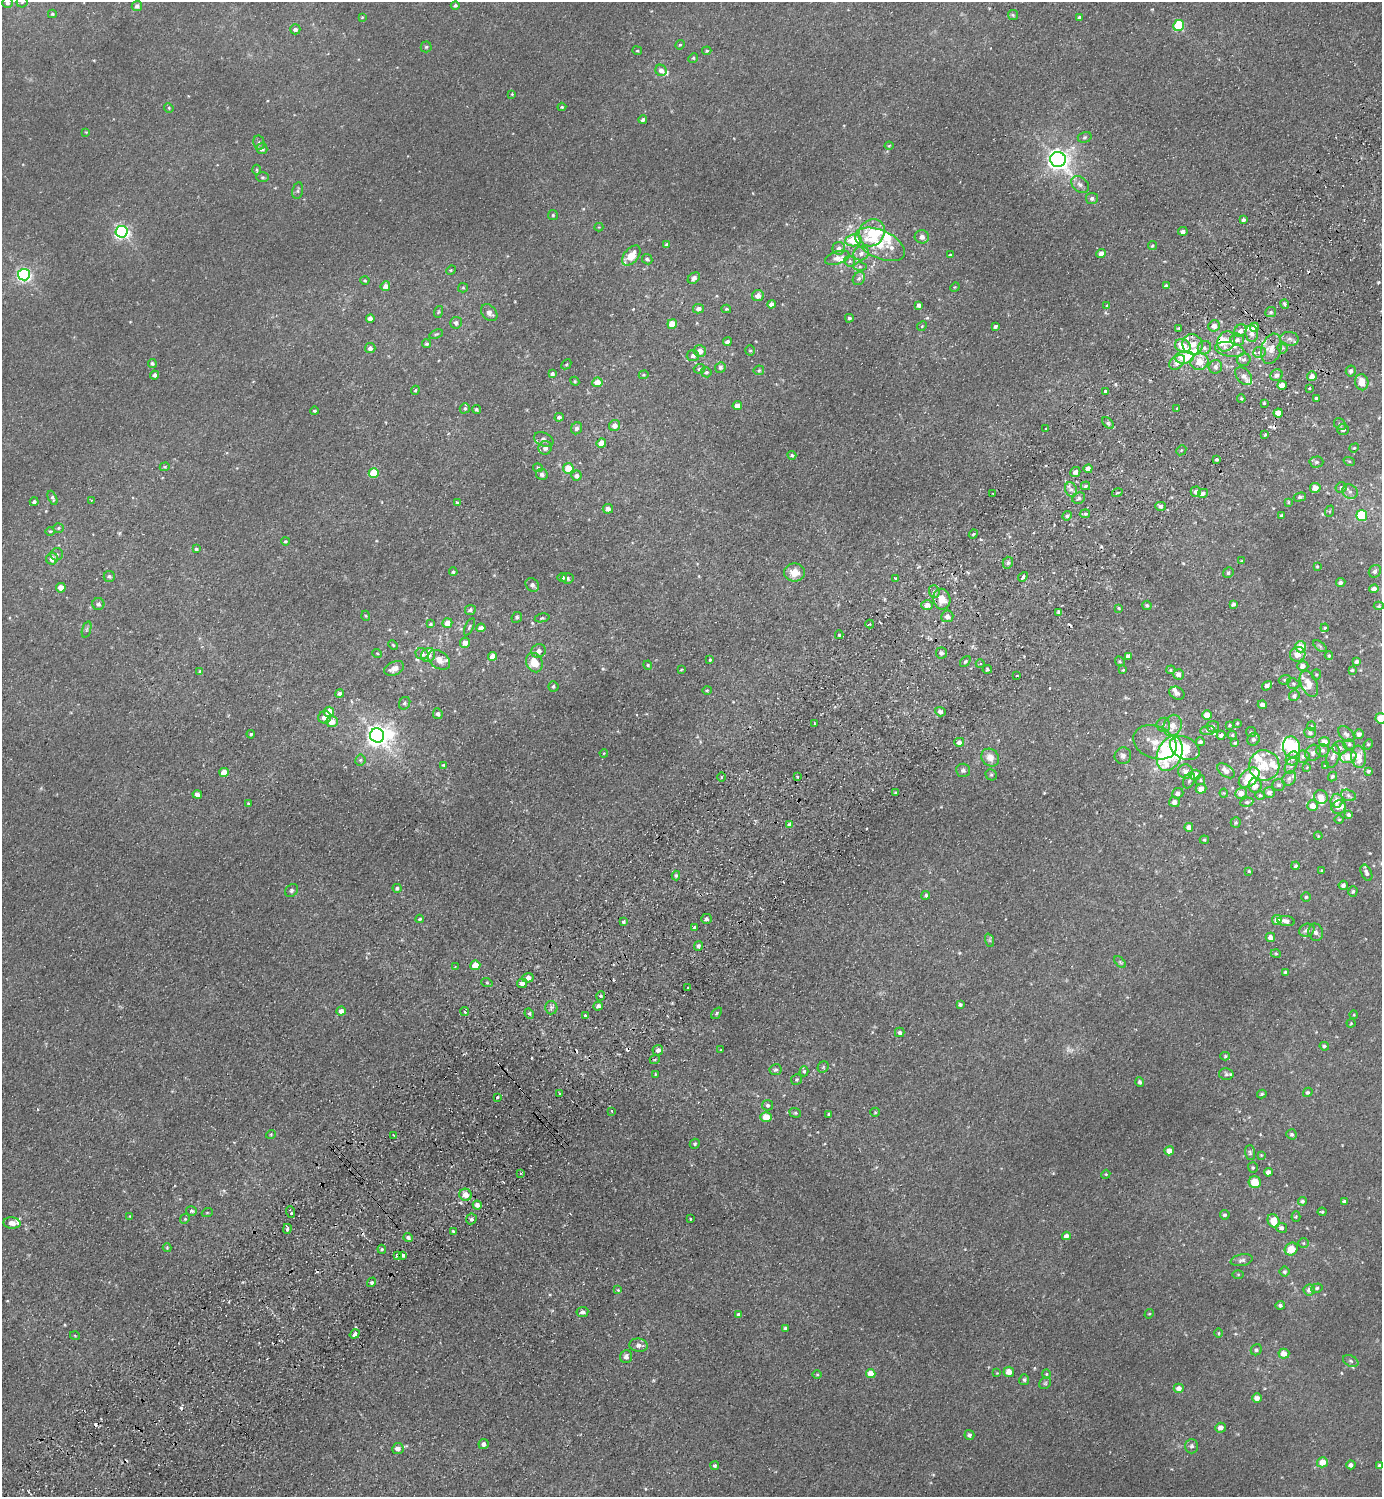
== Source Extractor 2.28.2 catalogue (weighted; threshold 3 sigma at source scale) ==
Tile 7 of 4 x 4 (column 3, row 2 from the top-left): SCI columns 2963-4342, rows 3037-4531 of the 6066 x 6072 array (HDU 1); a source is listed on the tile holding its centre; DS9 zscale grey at full resolution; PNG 1384 x 1499 px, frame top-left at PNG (2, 2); each listed source drawn as its Kron ellipse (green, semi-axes under 4 px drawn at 4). Shown black and unused: <1% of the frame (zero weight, under 2 of 3 exposures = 3% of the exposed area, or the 3 px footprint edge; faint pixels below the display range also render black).
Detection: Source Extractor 2.28.2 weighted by HDU 2 'WHT'; one run over the whole footprint, this tile lists its part. Background 0.0275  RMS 0.011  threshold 0.0484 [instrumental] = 3 sigma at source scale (4.5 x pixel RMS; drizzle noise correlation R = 1.50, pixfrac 1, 0.05/0.05 arcsec/px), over >= 5 px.
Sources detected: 573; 2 too faint to see at this stretch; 5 inside a brighter object's white glare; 18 cosmic-ray / hot-pixel residue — neither listed nor drawn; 39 inside a brighter listed object's ellipse — not listed separately; of the other 509, all 500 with FLUX_AUTO >= 0.804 (the completeness limit of this list) listed and drawn (9 fainter detections not listed), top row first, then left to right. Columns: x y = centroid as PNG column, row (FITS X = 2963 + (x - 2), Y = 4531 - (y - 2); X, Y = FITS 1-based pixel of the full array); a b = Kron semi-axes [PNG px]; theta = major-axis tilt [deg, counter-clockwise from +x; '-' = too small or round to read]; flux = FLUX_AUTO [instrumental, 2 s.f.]
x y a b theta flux
22 2 5 5 - 1.8
7 3 5 5 - 2.8
455 5 4 4 - 2
137 6 5 5 - 4.2
52 14 4 4 - 1.4
1013 15 5 5 - 1.7
362 17 4 3 - 0.99
1079 17 4 3 - 2
1179 25 6 5 - 68
295 29 5 5 - 3.9
680 45 5 4 - 1.2
426 47 5 5 - 1.6
637 51 5 3 - 1.1
707 51 5 3 - 1.2
693 58 5 4 - 1.3
661 70 6 5 - 5.9
512 94 3 3 - 0.87
562 107 4 4 - 1.5
169 108 5 4 - 1.1
643 120 4 4 - 2.8
86 132 3 3 - 0.81
1085 137 7 5 16 2
259 143 7 5 -77 2.6
889 146 4 4 - 1
262 149 5 5 - 5.7
1058 159 8 7 - 750
256 170 5 3 - 1.1
262 177 6 5 - 1.5
1080 184 10 7 -40 4.7
298 191 8 5 78 2.4
1092 198 6 5 - 2.9
553 215 5 5 - 1.4
1243 220 4 3 - 2.9
599 227 4 4 - 0.85
1183 231 4 4 - 3.1
122 232 6 6 - 270
872 233 14 12 54 38
922 237 7 6 - 4.7
854 240 8 6 8 29
667 244 4 4 - 1.6
880 244 26 14 -24 27
1152 246 4 4 - 1.6
839 248 6 6 - 3.9
861 253 8 6 22 5.4
1101 254 5 4 - 7.4
631 255 12 7 50 15
950 255 4 3 - 1.5
837 258 13 6 17 7.6
647 259 5 5 - 2
850 261 6 5 - 1.9
860 266 6 4 0 2
451 270 5 4 - 1.2
24 275 6 6 - 230
694 278 7 5 41 4.7
859 278 7 5 56 2.8
365 280 4 4 - 1.2
385 286 5 4 - 5.7
1166 286 4 3 - 2.5
955 287 5 4 - 1
463 288 5 5 - 1.3
758 296 6 5 - 7.3
771 304 4 4 - 4.4
1285 304 5 4 - 2
919 305 4 4 - 3.6
1107 305 4 3 - 0.98
698 309 5 4 - 4.9
726 309 5 4 - 1.5
438 312 6 3 71 1.2
1271 312 5 5 - 2.3
489 313 9 7 -47 5
370 318 4 4 - 5.9
849 318 4 4 - 1.5
456 323 6 6 - 3
672 324 5 4 - 17
922 326 5 4 - 1.4
995 326 4 4 - 1.9
1214 326 6 5 - 7.7
1254 327 4 4 - 13
1179 328 4 4 - 1.2
1240 331 6 5 - 5.7
436 334 7 3 22 1.4
1252 334 8 6 -82 5.2
1289 339 9 7 -3 4.1
1237 340 7 6 - 4.4
1226 341 10 8 64 15
727 342 4 4 - 4.1
426 344 4 4 - 1.7
1192 344 10 10 - 15
1183 346 8 6 -25 15
370 348 5 5 - 4.1
1204 348 7 6 - 4.2
1283 348 5 5 - 1.7
1271 349 15 10 73 11
750 350 5 4 - 1.5
1230 350 15 7 -11 6.9
700 351 6 6 - 6.9
1259 352 6 5 - 3.5
693 356 6 5 - 4.1
1184 357 9 6 7 29
1244 360 7 6 - 3
1177 362 9 6 39 7.6
1199 362 9 8 - 15
152 363 4 4 - 1.9
566 364 6 3 44 1.1
720 367 5 5 - 2.9
1215 367 7 6 - 4.4
699 369 5 5 - 1.7
759 370 5 5 - 1.5
1351 371 5 5 - 3.3
706 372 5 5 - 1.9
552 374 4 3 - 2.7
154 375 4 4 - 3.7
644 375 5 4 - 1.2
1276 375 6 5 - 4.6
1244 376 10 6 -51 5.9
1312 376 5 4 - 5.3
575 381 4 4 - 1.2
597 382 5 5 - 13
1362 382 8 6 -79 15
1282 385 5 4 - 11
1310 388 4 2 - 0.96
415 390 4 4 - 1.1
1106 391 4 3 - 5.7
1316 398 3 3 - 1.4
1241 399 4 3 - 1.4
1264 403 4 3 - 1.3
737 406 5 4 - 7.8
465 408 5 5 - 1.9
1177 408 4 2 - 0.87
476 409 4 4 - 1.7
315 411 4 3 - 1.4
1278 413 4 4 - 14
559 417 4 4 - 3.1
1108 423 7 4 -45 2.1
1340 424 6 5 - 1.9
615 425 6 5 - 7.1
577 428 6 5 - 3.5
1046 428 3 3 - 1.2
1343 430 6 5 - 3.4
1265 435 3 3 - 1.3
544 440 10 6 -25 3.8
601 443 5 4 - 12
545 448 7 6 - 4.4
1354 448 5 4 - 1.1
1181 450 5 4 - 1.2
792 455 4 4 - 1.6
1216 459 4 4 - 1.8
1349 461 6 3 -18 1.1
1316 462 7 5 2 2.6
165 467 5 4 - 1.3
538 468 5 4 - 1.3
568 468 5 5 - 19
1088 469 4 4 - 7.8
1075 472 5 5 - 4
374 473 5 5 - 38
542 474 6 5 - 2.9
576 476 5 5 - 4.5
1085 486 5 3 - 1.9
1341 487 5 5 - 2.6
1315 488 5 5 - 10
1071 489 7 6 - 4.3
1196 492 5 5 - 4.5
1350 492 8 6 -34 3.5
993 493 3 2 - 1.1
1117 493 5 3 - 1.3
1203 493 5 4 - 4.4
1300 497 6 4 14 1.7
52 498 7 4 -65 2.2
1079 498 6 5 - 2.3
91 501 3 3 - 1.2
34 502 4 4 - 2
1288 502 4 3 - 1.3
457 503 4 3 - 3
1160 506 5 4 - 3.2
608 509 5 5 - 4.2
1330 511 6 3 71 1.2
1085 514 5 4 - 2
1362 515 5 5 - 41
1067 516 5 4 - 2.6
1282 516 3 3 - 2.4
58 528 5 4 - 1.5
50 531 5 3 - 1
973 534 4 4 - 1.5
286 541 4 3 - 1.4
196 549 4 3 - 1.8
57 554 6 6 - 2
52 559 6 5 - 8.9
1242 561 4 3 - 1.1
1008 563 6 5 - 2.9
1317 567 4 3 - 1.1
1375 571 7 5 50 3.2
453 572 4 4 - 1.7
794 572 10 9 - 13
1228 573 5 5 - 1.9
109 576 5 5 - 2.4
562 577 5 4 - 2.7
1023 577 5 3 - 7.4
567 578 6 5 - 2.1
895 579 3 3 - 13
1341 582 5 4 - 3
532 585 7 6 - 3.5
61 588 5 4 - 11
1374 589 4 4 - 6.5
934 591 6 5 - 2.8
942 599 10 8 -81 15
98 604 6 6 - 2.7
1233 604 4 3 - 2.8
927 605 6 5 - 8.3
1147 605 4 4 - 2
1379 606 5 4 - 1.3
1119 608 4 3 - 1.1
470 610 5 5 - 2.3
1059 612 4 4 - 2.7
366 616 5 3 - 1
947 616 6 6 - 5.7
517 617 6 5 - 2.2
542 618 7 3 12 1.4
447 623 5 4 - 8.9
431 624 4 3 - 1.2
870 624 4 4 - 1.5
469 627 9 3 65 1.5
481 628 4 4 - 5.2
1325 628 4 3 - 1.2
87 629 8 3 71 1.7
839 635 4 3 - 1.7
465 643 5 5 - 6.4
393 645 5 3 - 1.1
1320 646 8 4 -37 1.9
1301 647 5 5 - 14
539 651 7 6 - 6.2
377 653 5 3 - 0.91
942 653 5 5 - 2.5
422 654 6 5 - 4.8
1298 654 8 7 - 8.9
428 655 7 6 - 6.5
493 656 4 4 - 10
1128 656 4 4 - 4.3
1329 656 4 3 - 1.2
439 660 12 8 -37 8.5
710 660 4 3 - 1.1
965 661 6 4 49 1.6
1120 661 5 4 - 1.3
1357 662 4 4 - 2.6
534 663 10 8 -63 19
980 664 4 3 - 0.89
648 665 4 4 - 1.2
1303 666 5 5 - 5.7
394 668 10 6 25 7.9
987 669 5 4 - 1.7
681 670 3 3 - 0.94
1123 670 4 3 - 0.93
1171 670 5 4 - 1.2
1352 670 3 3 - 1.4
200 671 4 4 - 2.1
1178 674 5 5 - 6.2
1316 674 5 4 - 1.3
1017 675 2 2 - 0.95
1285 680 6 4 19 1.7
1293 684 6 5 - 2.1
1309 684 14 8 -65 12
553 686 5 5 - 1.8
1267 686 5 4 - 3.9
707 690 4 4 - 1.4
1177 693 8 6 -28 3.9
339 694 4 4 - 2.7
1294 696 5 5 - 2.4
405 703 6 5 - 2.1
1262 705 4 4 - 4.9
329 712 5 5 - 19
940 712 5 4 - 3.5
438 714 5 5 - 2.8
1207 715 5 4 - 10
325 717 6 6 - 6.9
1381 718 5 5 - 17
332 722 6 5 - 9.7
814 723 3 2 - 0.88
1237 723 3 3 - 1
1163 725 7 7 - 3.6
1230 725 4 3 - 1.4
1173 726 11 9 68 11
1312 726 4 3 - 0.99
1213 727 6 5 - 3.3
1208 730 7 4 4 2.5
1251 732 5 5 - 1.5
1310 733 5 5 - 2.6
251 734 4 4 - 1.4
1346 734 9 6 -40 3.7
1359 734 5 4 - 4.2
377 735 7 7 - 710
1221 735 5 4 - 3.2
1232 735 5 4 - 1.8
1253 739 6 6 - 3.4
959 742 5 4 - 4.5
1155 742 22 16 -23 22
1200 742 4 4 - 3.1
1324 742 5 4 - 9.9
1235 743 4 3 - 1.3
1349 744 6 5 - 2.1
1368 744 5 4 - 1.6
1291 747 10 8 -79 70
1185 748 16 10 -27 28
1340 748 7 6 - 4
1323 750 6 6 - 2.9
604 753 4 3 - 0.84
1313 753 8 7 - 3.5
1170 754 18 12 69 140
1123 756 8 8 - 3.7
1303 756 6 6 - 3.3
1333 757 12 6 73 5.8
1348 757 8 6 12 14
1359 757 11 7 -83 13
990 758 9 8 - 8.8
1293 758 7 6 - 3.4
360 760 5 5 - 1.9
443 765 4 4 - 0.98
1264 765 15 15 - 20
1291 766 8 5 63 2.9
1325 766 4 4 - 1.1
1307 767 4 3 - 0.8
963 770 7 6 - 2.9
1186 771 7 7 - 7.5
1226 771 10 6 -36 7.5
1369 771 4 4 - 1.9
224 772 5 4 - 11
991 775 6 5 - 1.6
1195 775 6 5 - 11
1333 776 5 4 - 2
721 777 5 3 - 0.96
797 777 3 3 - 2.7
1249 778 12 8 42 30
1289 779 8 6 44 3.2
1200 780 5 4 - 1.5
1189 781 8 5 63 2.5
1279 785 6 6 - 2.9
1255 786 7 6 - 9.5
1201 789 5 5 - 8.6
1269 792 5 5 - 5.2
895 793 4 3 - 1.2
1178 793 6 5 - 4.4
1224 793 4 4 - 1.1
1241 793 6 5 - 7.8
197 794 4 4 - 7.1
1260 795 5 4 - 1.4
1348 795 8 5 -19 2.7
1321 797 7 6 - 7.6
1337 801 7 6 - 9.7
1174 802 5 5 - 6
1247 802 6 4 9 2.1
248 804 3 3 - 1.1
1313 806 5 5 - 8.9
1339 807 7 6 - 4.4
1349 815 4 3 - 2.2
1339 819 4 3 - 1
1236 822 5 5 - 1.6
789 825 4 3 - 6.2
1189 827 4 4 - 5.9
1318 836 4 3 - 1
1204 840 4 3 - 1.4
1296 866 4 4 - 1.7
1249 871 4 4 - 1.2
1322 871 4 4 - 1.7
1366 873 8 5 -64 3.5
676 875 5 4 - 1.9
1343 885 4 4 - 3.6
397 888 4 4 - 1.9
292 890 7 5 47 2.3
1353 892 5 4 - 2
926 895 4 4 - 2
1306 897 4 4 - 1.5
420 919 4 3 - 1.3
706 919 5 5 - 2.3
1277 920 5 5 - 7.5
1286 921 8 5 -9 5.4
623 922 4 4 - 2.1
695 927 4 3 - 1.8
1307 930 8 6 24 5.7
1316 932 8 7 - 3.8
1270 937 5 4 - 5.3
989 940 7 4 -71 1.7
698 946 5 4 - 2.6
1276 954 5 3 - 1.1
1120 962 7 4 -46 1.7
475 965 5 5 - 16
455 967 4 4 - 0.82
1285 972 4 3 - 1.4
528 978 5 5 - 6.2
487 983 5 3 - 1.2
522 983 5 4 - 4.7
687 988 3 2 - 1.6
601 996 4 3 - 1.1
960 1005 4 3 - 2.2
598 1006 5 4 - 2.7
551 1008 6 6 - 2.8
341 1011 5 4 - 5.2
465 1011 5 3 - 2.4
717 1013 6 4 50 1.4
529 1014 5 4 - 1.9
585 1015 3 3 - 26
1354 1015 4 3 - 0.81
1351 1023 4 4 - 1
900 1032 5 5 - 2.5
1324 1046 5 4 - 1.9
658 1050 5 5 - 4.7
721 1050 3 3 - 0.97
1225 1056 5 4 - 1.3
655 1059 5 3 - 1
823 1067 6 5 - 1.6
776 1070 6 5 - 2.6
804 1071 5 4 - 1.7
655 1074 3 2 - 0.84
1226 1074 7 5 -12 2.2
796 1079 5 5 - 1.6
1140 1082 4 4 - 1.9
1308 1092 5 4 - 1.8
559 1094 3 3 - 3.1
1262 1094 5 4 - 1.7
497 1097 3 3 - 2.6
768 1105 5 5 - 2.4
611 1111 3 3 - 1.2
875 1112 5 4 - 1.2
795 1113 6 4 -20 1.6
829 1114 4 3 - 1.7
766 1117 6 5 - 16
271 1134 5 3 - 1
1292 1134 5 5 - 2.1
394 1135 3 2 - 1.7
695 1144 5 5 - 1.8
1169 1151 5 4 - 7.9
1250 1152 7 5 -88 2.1
1261 1155 4 4 - 0.82
1253 1167 5 5 - 1.5
1268 1172 4 4 - 4.8
521 1173 3 3 - 1.1
1106 1174 4 3 - 0.95
1255 1182 6 6 - 20
465 1195 6 6 - 8.3
1302 1201 4 4 - 2.2
1344 1201 4 3 - 1.9
477 1205 4 4 - 5
191 1211 5 5 - 2
291 1212 6 3 -70 3.3
1322 1212 4 3 - 1.2
207 1213 5 3 - 0.97
1225 1215 5 4 - 2.1
130 1216 4 4 - 1
1296 1217 5 4 - 1.3
185 1219 5 4 - 1.3
471 1219 5 5 - 2.8
690 1219 3 3 - 2.4
1274 1221 7 5 -61 19
12 1223 8 5 -5 6.8
1282 1228 5 4 - 3.6
287 1229 5 3 - 5.3
453 1231 4 3 - 1.5
1066 1236 4 4 - 3.6
408 1238 5 4 - 2.6
1304 1243 5 4 - 1.3
167 1248 4 4 - 1.2
382 1249 4 4 - 1.6
1291 1249 7 6 - 17
397 1255 4 3 - 5.1
403 1255 4 3 - 6.5
1242 1260 11 6 11 3
1284 1272 5 5 - 1.7
1238 1274 6 4 0 1.2
372 1282 5 4 - 2.1
1317 1288 6 4 17 2
618 1290 4 4 - 1.1
1309 1290 6 5 - 4.7
1280 1305 4 4 - 2.8
582 1312 6 5 - 3.4
738 1314 4 4 - 1.9
1149 1314 5 4 - 1
785 1328 3 3 - 1.4
1219 1333 5 3 - 1.1
355 1334 5 3 - 5.6
75 1336 5 3 - 0.81
639 1345 9 6 -7 5.6
1256 1350 6 5 - 2.4
1284 1354 5 5 - 9.9
626 1357 7 6 - 4.1
1351 1361 8 5 -27 2.3
1009 1372 5 5 - 10
871 1373 5 4 - 12
997 1373 4 4 - 0.93
1046 1374 5 4 - 1.3
817 1375 5 3 - 1.1
1024 1380 5 5 - 1.8
1045 1383 6 5 - 1.6
1179 1388 5 4 - 5.7
1257 1398 5 4 - 6.3
1220 1428 5 5 - 6.8
969 1435 5 5 - 2.6
484 1444 5 5 - 4.2
1192 1446 7 6 - 3.2
398 1449 5 5 - 6.5
1322 1462 5 5 - 13
1351 1465 4 4 - 3.8
1379 1465 4 4 - 1.8
715 1466 4 4 - 1.5
Overlapping masked pixels (flux is a lower limit): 3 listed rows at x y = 1254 327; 397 1255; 403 1255
Isophote crosses this tile's border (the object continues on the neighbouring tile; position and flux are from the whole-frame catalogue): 3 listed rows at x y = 22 2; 7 3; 1381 718